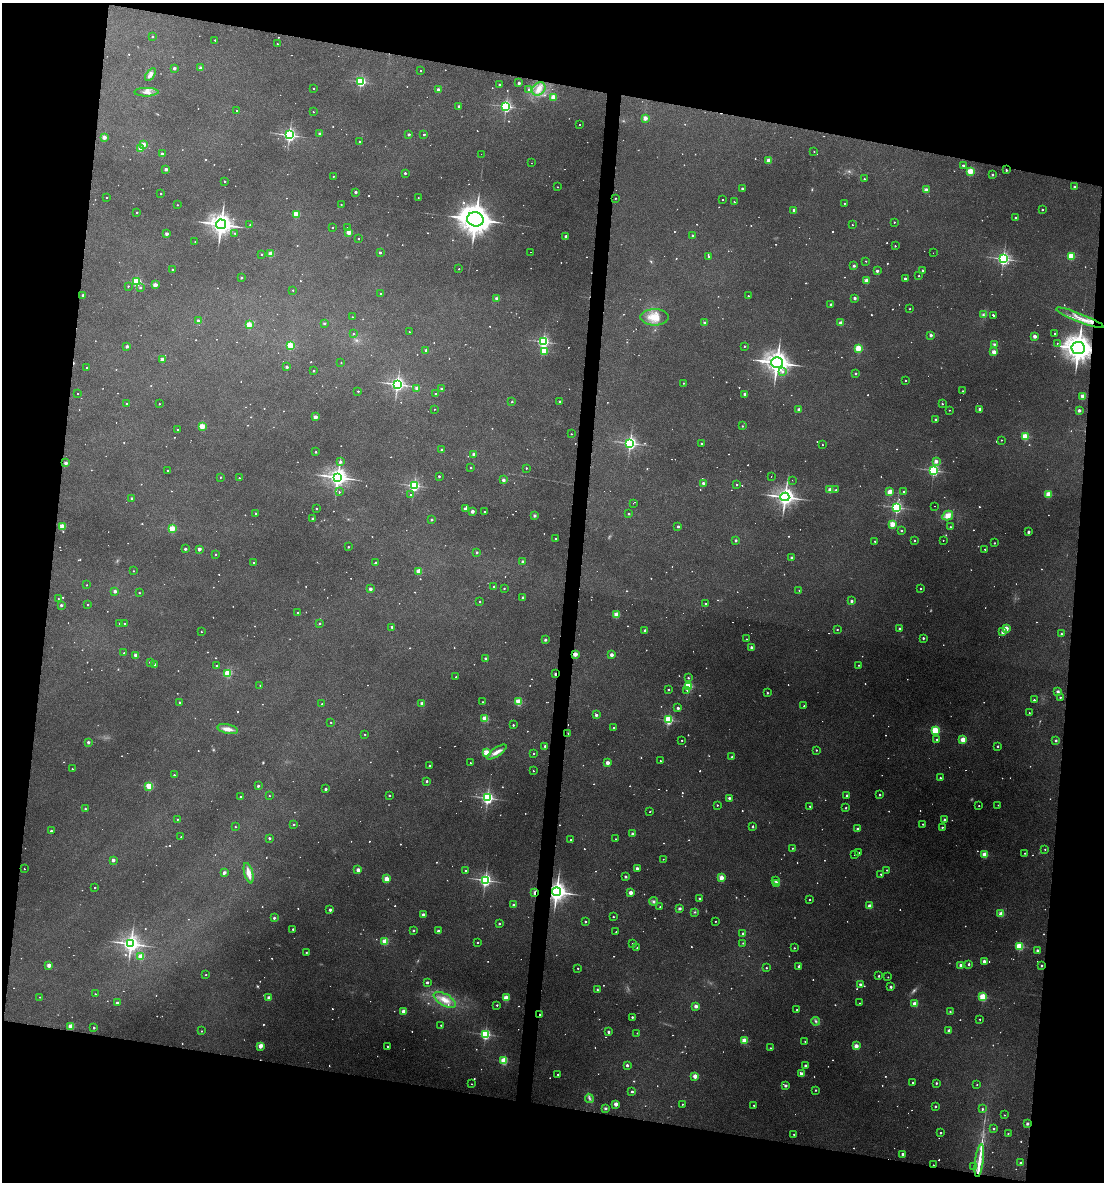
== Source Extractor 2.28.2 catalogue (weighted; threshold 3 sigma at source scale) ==
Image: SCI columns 109-4515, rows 1-4720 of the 4742 x 4720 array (HDU 1 of 3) = the unmasked area's bounding box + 8 px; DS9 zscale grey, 4 x 4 block average (1 PNG px = mean of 4 x 4 image px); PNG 1106 x 1184 px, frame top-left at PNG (2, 3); each listed source drawn as its Kron ellipse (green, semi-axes under 4 px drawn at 4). Shown black and unused: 22% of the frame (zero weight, under 3 of 4 exposures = <1% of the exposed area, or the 3 px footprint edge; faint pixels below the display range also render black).
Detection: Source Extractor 2.28.2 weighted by HDU 2 'WHT'. Background 0.125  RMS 0.0065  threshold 0.0292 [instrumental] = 3 sigma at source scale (4.5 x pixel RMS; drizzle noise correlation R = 1.50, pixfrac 1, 0.05/0.05 arcsec/px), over >= 5 px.
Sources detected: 1203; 164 too faint to see at this stretch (4 x 4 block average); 12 cosmic-ray / hot-pixel residue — neither listed nor drawn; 11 coinciding with a brighter row at this scale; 9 inside a brighter listed object's ellipse — not listed separately; of the other 1007, all 500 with FLUX_AUTO >= 4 (the completeness limit of this list) listed and drawn (507 fainter detections not listed), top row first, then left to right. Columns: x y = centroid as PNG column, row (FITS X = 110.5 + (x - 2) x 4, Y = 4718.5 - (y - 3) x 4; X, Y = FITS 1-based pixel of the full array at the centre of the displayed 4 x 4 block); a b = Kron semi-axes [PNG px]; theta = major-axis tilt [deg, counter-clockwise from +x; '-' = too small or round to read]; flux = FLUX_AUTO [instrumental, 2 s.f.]
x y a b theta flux
152 37 2 2 - 9.3
215 40 2 2 - 7.3
277 44 2 2 - 6.5
174 68 2 2 - 32
201 68 2 2 - 47
421 71 2 2 - 5.3
150 74 7 3 55 17
361 82 2 2 - 580
519 83 2 2 - 31
499 84 2 2 - 13
313 88 2 2 - 5.2
539 89 7 6 - 35
438 90 2 2 - 49
529 90 2 2 - 7.1
146 92 12 3 0 18
553 97 2 2 - 150
459 106 2 2 - 24
506 106 3 2 - 650
237 111 2 2 - 82
313 112 2 2 - 4.2
645 118 2 2 - 94
579 125 2 2 - 5.6
320 134 2 2 - 29
409 134 2 2 - 27
424 134 2 2 - 14
289 135 3 2 - 1200
104 137 2 2 - 90
360 142 2 2 - 5.1
143 144 2 2 - 83
140 148 2 2 - 84
814 151 2 2 - 5.1
162 154 2 2 - 25
481 154 2 2 - 4.4
769 160 2 2 - 90
531 163 2 2 - 5
963 165 2 2 - 18
166 169 2 2 - 41
1006 170 2 2 - 12
970 171 2 2 - 350
405 173 2 2 - 23
992 175 2 2 - 21
333 176 2 2 - 6.8
864 179 2 2 - 10
224 181 2 2 - 11
557 187 2 2 - 4.3
1075 187 2 2 - 27
742 189 2 2 - 25
926 190 2 2 - 92
356 192 2 2 - 27
161 194 2 2 - 8.1
106 197 2 2 - 5.2
418 198 2 2 - 4
615 198 2 2 - 5.1
723 199 2 2 - 4
734 202 2 2 - 4.9
845 203 2 2 - 5.3
341 204 2 2 - 5.2
177 205 2 2 - 6.3
794 210 2 2 - 37
1042 210 2 2 - 8.8
137 212 2 2 - 7.2
296 214 2 2 - 230
1016 218 2 2 - 19
475 219 8 7 - 6700
894 222 2 2 - 6.7
221 224 5 4 - 3200
250 225 2 2 - 7
852 225 2 2 - 4.2
332 227 2 2 - 7.2
347 228 2 2 - 5.5
349 232 2 2 - 130
235 233 2 2 - 4.3
167 234 2 2 - 47
692 235 2 2 - 15
566 236 2 2 - 42
358 238 2 2 - 5.3
195 241 2 2 - 4.2
895 246 2 2 - 6.8
530 252 2 2 - 4.1
380 253 2 2 - 18
933 253 2 2 - 20
262 254 2 2 - 8.4
271 254 2 2 - 150
708 256 2 2 - 6.4
1071 256 2 2 - 260
1003 259 3 2 - 1100
866 261 2 2 - 4.1
854 266 2 2 - 24
459 269 2 2 - 5
173 270 2 2 - 30
922 270 2 2 - 14
877 271 2 2 - 37
919 276 2 2 - 6
241 278 2 2 - 19
905 279 2 2 - 29
866 281 2 2 - 110
136 282 2 2 - 510
155 285 2 2 - 98
128 286 2 2 - 8.3
140 287 2 2 - 7.6
293 290 2 2 - 6
380 293 2 2 - 4.6
83 295 2 2 - 33
748 296 2 2 - 12
497 298 2 2 - 49
855 298 2 2 - 34
831 304 2 2 - 22
910 309 2 2 - 4.5
983 315 4 3 - 7.2
993 315 2 2 - 14
352 317 2 2 - 5.9
655 317 14 8 0 64
1080 318 25 3 -21 40
198 321 2 2 - 26
324 323 2 2 - 15
705 323 2 2 - 35
841 323 2 2 - 82
249 325 2 2 - 190
409 332 2 2 - 5.1
1054 333 2 2 - 6.6
353 334 2 2 - 6.5
931 335 2 2 - 38
1035 336 2 2 - 73
543 342 2 2 - 730
1057 343 2 2 - 4.1
994 344 3 2 - 6.4
290 345 2 2 - 280
127 346 2 2 - 33
745 346 2 2 - 7.4
858 348 2 2 - 270
1078 348 7 6 - 4300
426 350 2 2 - 24
544 351 2 2 - 200
994 352 2 2 - 110
162 360 2 2 - 97
341 363 2 2 - 4.2
777 363 6 5 - 3200
287 367 2 2 - 27
86 368 2 2 - 6.1
314 371 2 2 - 12
783 372 2 2 - 11
855 373 2 2 - 19
906 381 2 2 - 5
683 383 2 2 - 5.3
397 384 3 3 - 1300
417 388 2 2 - 78
441 389 2 2 - 13
358 391 2 2 - 7
963 391 2 2 - 9.1
78 394 2 2 - 4.8
435 394 2 2 - 12
745 394 2 2 - 30
1083 396 2 2 - 99
512 402 2 2 - 10
560 402 2 2 - 35
127 404 2 2 - 7
159 404 2 2 - 6
942 404 2 2 - 9.8
434 409 2 2 - 4.1
799 409 2 2 - 60
980 409 2 2 - 51
949 410 2 2 - 4.2
1079 410 2 2 - 46
315 417 2 2 - 95
936 419 2 2 - 21
202 426 2 2 - 240
742 426 2 2 - 7.2
178 430 2 2 - 10
571 434 2 2 - 4.2
1025 436 2 2 - 300
1001 440 2 2 - 4.3
630 443 3 3 - 1000
701 444 2 2 - 14
822 445 2 2 - 5.3
442 450 2 2 - 24
316 452 2 2 - 10
473 454 2 2 - 36
936 461 2 2 - 57
340 462 3 2 - 29
66 463 2 2 - 51
470 467 2 2 - 6.2
526 468 2 2 - 8.5
934 470 2 2 - 770
168 471 2 2 - 7.2
439 476 2 2 - 16
771 476 2 2 - 8.4
220 477 2 2 - 6.4
338 477 4 4 - 2300
239 478 2 2 - 6.4
503 480 2 2 - 45
792 480 2 2 - 4.3
703 483 2 2 - 36
414 485 2 2 - 740
736 485 2 2 - 9.2
830 490 2 2 - 90
836 490 2 2 - 13
904 491 2 2 - 12
339 492 2 2 - 7.9
889 492 2 2 - 77
1048 494 2 2 - 190
411 495 2 2 - 9.7
785 497 4 4 - 2100
131 498 2 2 - 14
633 503 2 2 - 6.9
934 506 2 2 - 4.2
897 507 3 2 - 660
316 508 2 2 - 10
465 508 2 2 - 22
472 511 2 2 - 59
484 512 2 2 - 6.1
256 513 2 2 - 13
629 514 2 2 - 9.9
948 515 5 4 - 44
534 516 2 2 - 37
313 519 2 2 - 26
432 520 2 2 - 19
892 524 2 2 - 210
62 526 2 2 - 160
678 526 2 2 - 24
950 527 2 2 - 7
172 529 2 2 - 230
901 531 2 2 - 12
1028 532 2 2 - 38
555 539 2 2 - 7.7
736 540 2 2 - 26
943 540 2 2 - 4.2
875 541 2 2 - 5.1
914 541 2 2 - 8.1
995 543 2 2 - 8.1
348 547 2 2 - 11
185 549 2 2 - 31
199 549 2 2 - 59
985 549 2 2 - 7
477 552 2 2 - 18
216 554 2 2 - 7.7
791 558 2 2 - 27
523 561 2 2 - 21
254 563 2 2 - 8.4
375 563 2 2 - 5.8
133 571 2 2 - 4.9
419 571 2 2 - 150
87 585 2 2 - 4.7
494 587 2 2 - 22
504 588 2 2 - 7.4
370 589 2 2 - 47
920 589 2 2 - 8.9
799 590 2 2 - 4.6
115 591 2 2 - 42
139 593 2 2 - 6.9
523 598 2 2 - 32
58 599 2 2 - 4.3
852 601 2 2 - 35
480 602 2 2 - 5.5
705 604 2 2 - 8.3
61 605 2 2 - 29
88 605 2 2 - 8.2
298 613 2 2 - 6.1
616 615 2 2 - 200
320 623 2 2 - 7.8
120 624 2 2 - 7
125 624 2 2 - 6.9
392 627 2 2 - 19
1006 628 2 2 - 160
837 629 2 2 - 8.4
899 629 2 2 - 24
645 630 2 2 - 24
201 632 2 2 - 4.2
1002 632 2 2 - 56
1061 634 2 2 - 22
923 638 2 2 - 19
746 639 2 2 - 5.1
545 640 2 2 - 27
751 647 2 2 - 39
124 653 2 2 - 5.8
575 654 2 2 - 110
136 655 2 2 - 65
611 655 2 2 - 68
485 658 2 2 - 20
150 662 2 2 - 19
154 664 2 2 - 14
859 665 2 2 - 6
217 666 2 2 - 12
228 673 2 2 - 310
555 674 2 2 - 32
456 677 2 2 - 6.8
688 678 2 2 - 8.6
260 685 2 2 - 5.5
688 686 2 2 - 400
669 690 2 2 - 9.8
687 690 2 2 - 7.7
1058 691 3 2 - 9.8
767 693 2 2 - 13
1060 697 2 2 - 9.6
1034 700 2 2 - 14
179 702 2 2 - 9.9
483 702 2 2 - 7.8
518 702 2 2 - 290
422 703 2 2 - 42
322 704 2 2 - 8.2
804 706 2 2 - 9.2
678 708 2 2 - 34
1029 713 2 2 - 6.1
596 715 2 2 - 35
485 719 2 2 - 200
668 720 2 2 - 600
331 722 2 2 - 6.3
513 725 2 2 - 12
614 728 2 2 - 6.9
227 729 10 4 -13 30
935 730 2 2 - 450
568 733 2 2 - 5.9
365 734 2 2 - 5.6
937 739 2 2 - 11
682 740 2 2 - 7.8
963 740 2 2 - 160
1056 740 2 2 - 21
88 742 2 2 - 29
545 746 2 2 - 12
998 746 2 2 - 11
816 750 2 2 - 9.1
497 752 11 4 34 27
486 753 2 2 - 230
533 753 2 2 - 8.2
732 757 2 2 - 22
660 761 2 2 - 5.3
470 763 2 2 - 5.6
607 763 2 2 - 78
429 766 2 2 - 12
72 769 2 2 - 5.5
533 771 2 2 - 5.9
174 775 2 2 - 9.7
940 778 2 2 - 11
427 781 2 2 - 17
149 786 2 2 - 320
258 786 2 2 - 26
326 789 2 2 - 25
389 795 2 2 - 9.7
847 795 2 2 - 17
880 795 2 2 - 12
269 796 2 2 - 5
240 797 2 2 - 9
487 798 3 2 - 920
729 798 2 2 - 29
717 805 2 2 - 8.8
998 805 2 2 - 4.2
810 806 2 2 - 11
979 806 2 2 - 6.6
846 808 2 2 - 10
85 809 2 2 - 8.6
650 812 2 2 - 14
177 819 2 2 - 5.6
945 820 2 2 - 35
294 824 2 2 - 14
923 824 2 2 - 8.4
235 827 2 2 - 6.9
753 827 2 2 - 15
942 827 2 2 - 9.5
858 829 2 2 - 43
51 831 2 2 - 17
633 834 2 2 - 47
181 837 2 2 - 4.3
269 838 2 2 - 21
615 839 2 2 - 5.1
571 840 2 2 - 4.7
792 848 2 2 - 6.2
1045 849 2 2 - 5.5
859 853 2 2 - 6.4
1025 853 2 2 - 6.1
854 855 2 2 - 4.3
985 855 2 2 - 200
663 859 2 2 - 4.2
113 860 2 2 - 44
637 868 2 2 - 46
24 869 2 2 - 4.5
358 870 2 2 - 74
465 870 2 2 - 7
887 870 2 2 - 5.8
224 872 2 2 - 42
249 873 10 3 -76 42
881 874 2 2 - 7.4
626 877 2 2 - 23
721 878 2 2 - 170
387 879 2 2 - 170
485 880 3 3 - 840
775 881 2 2 - 8.3
777 883 2 2 - 110
95 888 2 2 - 6.6
556 892 4 4 - 2400
535 893 2 2 - 80
631 893 2 2 - 86
699 899 2 2 - 19
810 900 2 2 - 8.2
653 901 4 3 - 8.8
513 905 2 2 - 30
870 906 2 2 - 100
660 907 2 2 - 7.2
680 908 2 2 - 40
330 910 2 2 - 35
695 912 2 2 - 4.3
423 914 2 2 - 40
1001 914 2 2 - 130
613 917 2 2 - 9
274 918 2 2 - 23
715 921 2 2 - 4.5
585 922 2 2 - 13
499 924 2 2 - 15
293 929 2 2 - 20
413 930 2 2 - 18
438 931 2 2 - 35
616 932 2 2 - 6.7
743 933 2 2 - 10
385 941 2 2 - 230
477 942 2 2 - 4.9
743 943 2 2 - 5.1
131 944 4 3 - 1700
633 944 2 2 - 15
1019 946 2 2 - 410
637 948 2 2 - 5.8
794 948 2 2 - 6.9
1037 950 2 2 - 21
306 953 2 2 - 9.4
141 957 2 2 - 170
984 961 2 2 - 46
969 964 2 2 - 21
49 965 2 2 - 99
961 965 2 2 - 43
799 966 2 2 - 27
1042 966 2 2 - 19
578 968 2 2 - 8
766 968 2 2 - 8.5
206 975 2 2 - 6.3
879 976 2 2 - 12
888 977 2 2 - 4.9
427 982 2 2 - 27
860 984 2 2 - 27
891 987 2 2 - 28
597 990 3 2 - 4.3
95 994 2 2 - 5.6
40 997 2 2 - 4.7
983 997 2 2 - 400
269 998 2 2 - 84
506 998 2 2 - 180
445 1000 12 6 -30 46
117 1003 2 2 - 29
860 1003 2 2 - 4.2
915 1004 2 2 - 100
497 1005 2 2 - 9.5
696 1006 2 2 - 64
797 1010 2 2 - 8.2
403 1011 2 2 - 95
950 1011 2 2 - 8.1
540 1015 2 2 - 19
632 1017 2 2 - 15
980 1019 2 2 - 6.3
816 1021 4 3 - 7.7
441 1025 2 2 - 6.5
71 1026 2 2 - 170
94 1028 2 2 - 14
949 1030 2 2 - 45
202 1031 2 2 - 5.6
608 1032 2 2 - 23
637 1033 2 2 - 4.1
485 1034 2 2 - 670
744 1040 2 2 - 170
805 1041 2 2 - 7
260 1046 2 2 - 86
387 1046 2 2 - 14
856 1046 2 2 - 110
770 1048 2 2 - 8.2
504 1061 2 2 - 320
627 1065 2 2 - 30
805 1066 2 2 - 41
558 1074 2 2 - 5.7
801 1074 2 2 - 76
695 1076 2 2 - 120
913 1082 2 2 - 11
936 1083 2 2 - 13
471 1084 2 2 - 4.2
977 1085 2 2 - 5.4
785 1086 2 2 - 37
815 1090 2 2 - 9.9
632 1092 2 2 - 13
589 1098 5 2 - 8.3
616 1104 2 2 - 94
682 1104 2 2 - 6.3
754 1105 2 2 - 12
935 1106 2 2 - 19
605 1108 3 2 - 6.6
982 1109 2 2 - 11
1004 1115 2 2 - 5.4
1027 1124 2 2 - 31
994 1129 2 2 - 13
940 1133 2 2 - 12
1008 1133 2 2 - 6.4
794 1134 2 2 - 10
903 1154 2 2 - 28
979 1161 17 2 82 75
1021 1163 2 2 - 27
933 1165 2 2 - 4.8
973 1167 2 2 - 4.2
Overlapping masked pixels (flux is a lower limit): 8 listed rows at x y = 1078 348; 575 654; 555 674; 556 892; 535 893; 540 1015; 979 1161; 933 1165